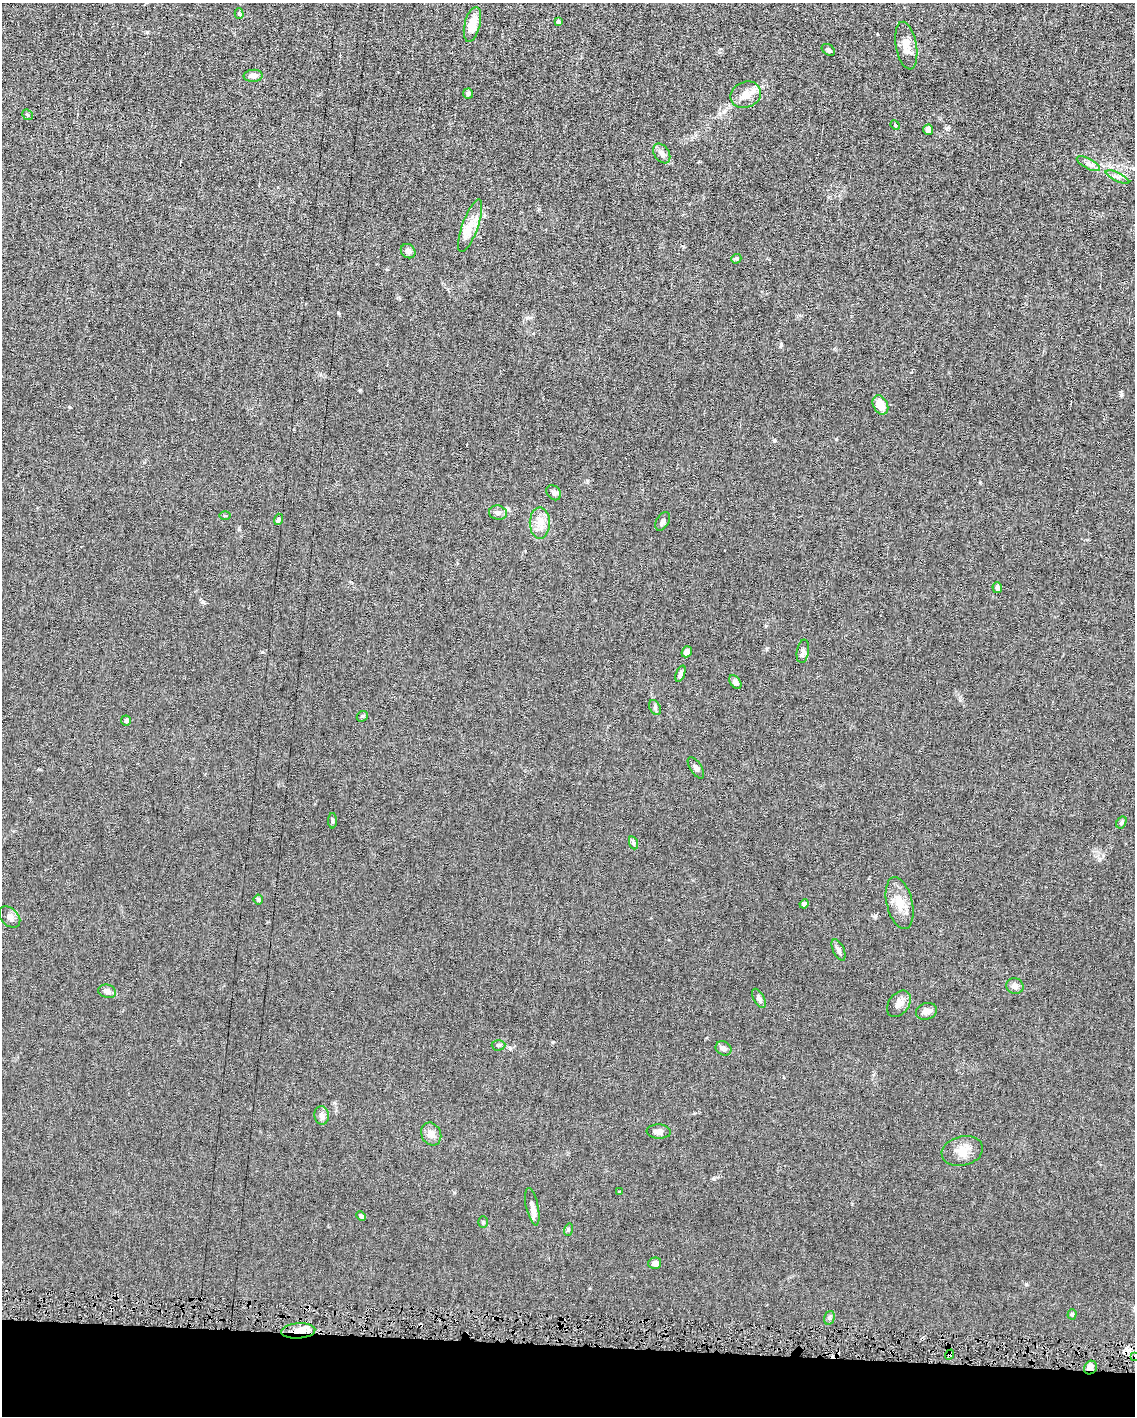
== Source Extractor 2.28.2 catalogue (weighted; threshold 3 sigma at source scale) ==
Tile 11 of 4 x 3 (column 3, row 3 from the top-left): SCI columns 2266-3398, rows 106-1519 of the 4530 x 4563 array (HDU 1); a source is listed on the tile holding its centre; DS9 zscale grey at full resolution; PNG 1137 x 1418 px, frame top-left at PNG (2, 3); each listed source drawn as its Kron ellipse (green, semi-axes under 4 px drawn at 4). Shown black and unused: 5% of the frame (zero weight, under 4 of 8 exposures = <1% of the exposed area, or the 3 px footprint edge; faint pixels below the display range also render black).
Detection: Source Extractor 2.28.2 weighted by HDU 2 'WHT'; one run over the whole footprint, this tile lists its part. Background 0.0156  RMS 0.0023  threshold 0.00958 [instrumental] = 3 sigma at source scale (4.09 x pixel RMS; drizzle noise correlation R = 1.36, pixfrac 0.8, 0.05/0.05 arcsec/px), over >= 5 px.
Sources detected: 66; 1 cosmic-ray / hot-pixel residue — neither listed nor drawn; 1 inside a brighter listed object's ellipse — not listed separately; the other 64 listed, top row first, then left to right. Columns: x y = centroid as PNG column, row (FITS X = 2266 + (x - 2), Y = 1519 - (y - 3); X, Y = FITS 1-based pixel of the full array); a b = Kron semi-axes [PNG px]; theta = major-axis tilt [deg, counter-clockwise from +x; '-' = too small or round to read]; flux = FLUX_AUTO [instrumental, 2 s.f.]
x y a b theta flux
239 14 5 4 - 0.32
558 21 4 3 - 0.52
472 24 18 7 76 3.6
906 46 24 10 -80 2.8
828 50 7 5 -38 0.45
253 76 9 6 4 1.1
468 94 5 5 - 0.48
746 95 15 13 23 2.4
27 115 6 4 -42 0.35
895 125 5 4 - 0.24
928 130 5 5 - 1.2
662 153 11 7 -55 0.99
1088 164 13 5 -28 0.86
1117 177 13 3 -25 0.65
470 226 28 8 70 2.9
408 251 8 6 -41 0.73
736 259 5 4 - 0.36
880 405 10 7 -64 3.2
554 493 8 6 -47 0.63
498 513 9 7 -10 0.81
225 516 6 4 -1 0.26
278 519 6 4 72 0.43
663 521 10 6 61 0.62
540 523 15 10 -90 2.3
997 588 5 4 - 0.62
803 651 12 6 80 0.75
687 652 6 5 - 1.1
680 674 8 4 70 0.56
735 682 8 5 -53 0.79
655 707 8 5 -65 0.46
362 716 6 5 - 0.27
126 720 5 5 - 0.52
696 768 12 5 -57 0.68
332 821 8 3 90 0.31
1121 822 6 4 59 0.43
634 843 7 4 -70 0.38
258 899 5 4 - 0.43
900 903 26 13 -76 3.5
804 904 5 4 - 0.97
10 917 12 8 -44 0.97
839 950 11 5 -65 0.64
1015 986 8 8 - 0.91
107 991 9 6 -14 1.1
759 998 10 5 -62 0.71
899 1004 15 10 52 1.5
926 1011 10 8 18 1.3
498 1045 7 5 2 0.41
723 1048 8 6 -30 0.89
322 1115 9 7 -82 0.98
659 1131 12 7 -4 1.1
431 1134 12 9 -61 1.4
962 1151 21 14 15 3
620 1191 3 2 - 0.2
532 1207 19 6 -78 1.5
361 1216 5 4 - 0.42
483 1222 6 5 - 0.31
568 1230 6 4 73 0.29
655 1263 6 5 - 0.98
1072 1314 5 4 - 0.31
829 1318 7 5 75 0.44
298 1331 17 7 4 2.4
950 1355 5 3 - 1.8
1134 1357 4 3 - 0.31
1090 1368 7 6 - 1.4
Overlapping masked pixels (flux is a lower limit): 4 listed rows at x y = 298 1331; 950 1355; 1134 1357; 1090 1368
Isophote crosses this tile's border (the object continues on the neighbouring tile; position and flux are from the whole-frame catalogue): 1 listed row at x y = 1134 1357
Unlisted compact peaks at least as high as the median listed source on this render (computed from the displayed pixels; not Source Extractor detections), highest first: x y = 1121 395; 1026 1284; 836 439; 714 1179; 338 313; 774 440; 203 602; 767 649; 69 407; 147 32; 360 390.